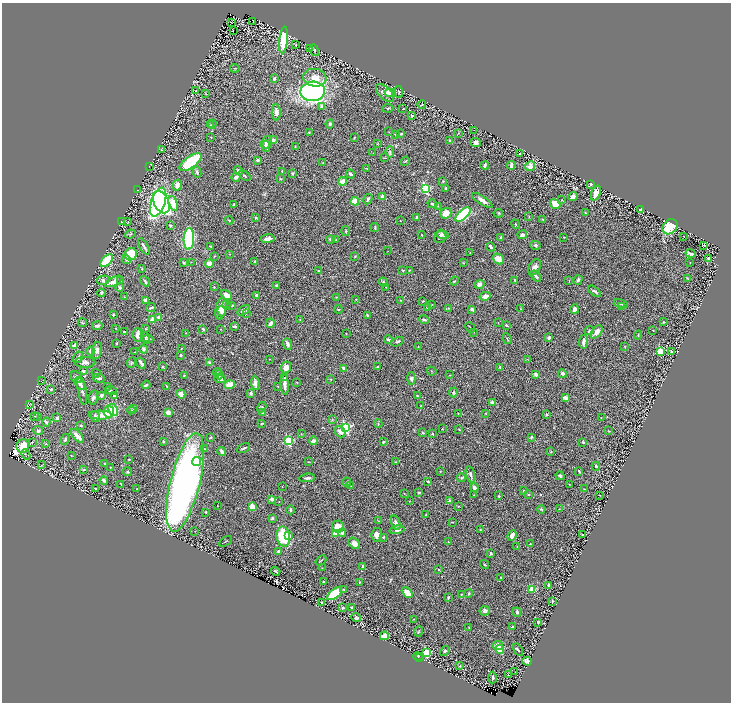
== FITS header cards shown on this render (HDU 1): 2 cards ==
NAXIS1  =                 1457
NAXIS2  =                 1400

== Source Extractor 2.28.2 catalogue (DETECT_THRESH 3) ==
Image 1457 x 1400 px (HDU 1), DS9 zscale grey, zoomed out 1/2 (1 PNG px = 2 x 2 image px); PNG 733 x 704 px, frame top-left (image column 1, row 1399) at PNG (2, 3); each listed source drawn as its Kron ellipse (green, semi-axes under 4 px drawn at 4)
Background 1.02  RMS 0.029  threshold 0.0862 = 3 sigma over >= 5 px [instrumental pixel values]
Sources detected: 458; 17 cannot appear on this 1/2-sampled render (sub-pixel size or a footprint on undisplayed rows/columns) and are neither listed nor drawn; the other 441 listed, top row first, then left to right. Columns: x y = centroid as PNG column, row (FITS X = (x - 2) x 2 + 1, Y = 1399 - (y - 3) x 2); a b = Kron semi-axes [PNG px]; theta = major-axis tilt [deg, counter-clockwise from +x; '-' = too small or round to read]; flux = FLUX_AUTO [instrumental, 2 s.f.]
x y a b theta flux
253 21 2 1 - 1.9
231 22 2 2 - 2.7
233 30 3 1 - 57
283 40 13 4 84 240
296 44 3 2 - 3.5
309 48 2 1 - 1.4
314 50 6 3 -70 8.6
235 68 4 2 - 3.5
315 78 11 9 -7 60
274 79 3 2 - 8.6
196 91 4 3 - 12
313 91 12 10 4 1300
399 92 6 3 -85 7.4
385 93 11 6 -44 30
390 93 5 3 - 40
206 94 3 2 - 2.7
422 105 4 1 - 2.9
322 106 2 2 - 55
388 108 5 3 - 7.1
403 109 3 2 - 2.4
276 112 8 4 -88 22
412 116 4 3 - 6.8
212 124 4 4 - 9.1
330 124 4 4 - 7.9
210 125 3 3 - 4.3
474 130 2 1 - 1.6
389 132 3 2 - 2.1
309 133 3 2 - 3.1
459 133 2 2 - 2.3
395 134 3 3 - 4.6
401 134 4 3 - 6.3
211 137 2 2 - 2
354 137 3 2 - 4.4
273 140 2 2 - 64
449 140 2 2 - 7
267 143 6 5 - 23
378 143 3 2 - 2.5
476 143 5 4 - 22
266 146 5 3 - 10
295 147 3 2 - 3.1
161 150 3 2 - 2.1
390 152 6 3 -83 9.7
373 153 3 2 - 1.8
520 154 2 2 - 4.5
384 158 3 2 - 2.3
258 160 2 2 - 41
405 161 5 2 - 4.9
190 162 13 5 35 310
323 163 2 2 - 2.1
485 165 4 2 - 9.4
511 165 4 3 - 15
149 166 2 1 - 1.3
530 166 5 4 - 31
366 168 4 2 - 2.3
238 171 4 3 - 14
282 171 2 2 - 2.8
197 172 6 4 -79 9.5
292 173 2 2 - 10
350 174 4 3 - 12
244 176 6 2 -39 6.3
236 177 4 3 - 19
281 179 4 2 - 2.3
342 181 4 3 - 51
443 181 3 3 - 4.4
591 184 3 3 - 6.4
177 185 5 3 - 31
425 188 4 3 - 510
446 188 4 3 - 4.7
138 190 2 1 - 1.4
596 193 8 4 67 60
382 197 3 3 - 42
573 197 5 3 - 22
368 199 5 3 - 13
482 200 12 4 -34 29
561 200 3 2 - 3.1
355 201 4 4 - 100
158 202 15 7 71 1000
161 202 12 7 -64 1100
173 203 8 4 -70 62
234 204 3 1 - 3.5
432 204 5 3 - 7.5
555 204 5 4 - 73
438 206 3 2 - 3.1
641 210 3 3 - 31
446 213 5 5 - 66
498 213 4 2 - 4.4
585 213 4 3 - 4.7
463 215 9 4 41 420
416 217 4 2 - 9.2
529 217 3 2 - 2.9
256 218 4 3 - 4.2
543 219 3 2 - 4.4
229 220 4 2 - 5.9
128 221 3 1 - 1.7
400 221 2 1 - 2
121 222 4 3 - 6.3
516 224 5 2 - 5.4
170 225 4 2 - 5.3
375 227 4 2 - 7.2
670 227 8 6 46 170
346 231 5 2 - 4.6
130 234 5 3 - 7.7
442 234 6 4 -20 22
422 235 2 2 - 4.4
522 235 5 4 - 22
683 236 2 1 - 2
440 237 6 5 - 17
501 237 3 2 - 7.4
564 237 2 2 - 3.5
189 239 11 5 88 600
268 239 7 3 8 32
331 239 3 2 - 26
336 240 2 2 - 2.2
535 245 5 4 - 11
703 245 3 1 - 3.4
144 246 9 2 -60 13
211 247 3 2 - 6.8
491 247 4 2 - 11
388 251 2 1 - 1.7
470 253 2 2 - 2.6
131 254 6 6 - 200
229 254 2 1 - 1.6
691 254 5 2 - 13
215 256 3 2 - 2.5
355 256 3 2 - 3.4
708 258 2 2 - 49
126 259 4 3 - 9.1
498 259 6 5 - 45
107 261 8 4 45 180
191 262 2 2 - 1.7
255 262 2 2 - 2.7
690 262 2 1 - 1.6
184 263 4 2 - 6.1
209 263 4 4 - 31
464 263 3 3 - 2.7
535 267 9 5 62 22
142 269 3 3 - 4
318 270 2 2 - 5.1
403 270 4 3 - 5.4
409 270 3 2 - 3
536 276 6 3 -52 18
687 278 3 1 - 2.7
103 280 7 4 11 13
121 280 3 2 - 3.7
515 280 3 3 - 4.7
569 280 3 2 - 2.9
578 280 5 3 - 11
114 281 9 4 27 30
145 281 6 2 -50 9.9
454 281 4 2 - 4.5
383 282 5 3 - 6.7
479 284 5 4 - 21
276 285 3 2 - 5
214 287 3 2 - 2.3
386 287 3 2 - 2.5
120 288 4 3 - 11
595 291 7 3 -37 12
101 293 4 3 - 5.1
226 295 6 4 -35 33
257 295 3 3 - 17
485 296 6 4 13 27
124 297 3 2 - 3
336 297 3 2 - 2.6
356 299 3 2 - 3.3
145 300 2 2 - 66
400 300 2 2 - 2.2
423 301 4 2 - 4
621 304 7 2 -16 8
227 305 3 3 - 4
432 305 3 2 - 1.9
232 306 3 2 - 5.1
622 306 2 2 - 3.1
427 307 3 3 - 17
151 308 5 2 - 6.7
448 308 4 3 - 4.2
221 309 11 5 79 51
338 309 4 2 - 3.5
472 309 3 3 - 11
521 309 3 2 - 2.4
574 309 5 4 - 21
244 310 7 3 33 22
222 311 5 4 - 19
246 314 3 2 - 3.4
113 315 2 2 - 7.8
367 315 4 2 - 4
159 317 2 2 - 35
153 320 2 2 - 92
300 320 2 2 - 2.2
424 320 5 2 - 7.1
498 322 2 2 - 2
663 322 3 2 - 3.6
82 323 4 2 - 3.2
270 323 4 3 - 20
506 325 4 3 - 5.5
97 326 5 3 - 12
234 326 3 2 - 10
470 327 5 1 - 3
116 328 2 2 - 2.2
145 329 3 2 - 3.4
203 329 4 3 - 8.6
220 329 2 2 - 2.1
653 330 2 2 - 4.3
589 331 5 3 - 8.9
124 332 3 2 - 14
474 332 2 1 - 1.5
597 332 7 4 52 36
186 333 2 2 - 2
346 333 2 1 - 2.6
138 335 7 5 -86 35
638 335 4 3 - 4.1
145 337 5 3 - 6.1
549 338 4 3 - 10
148 339 6 2 1 4.6
388 339 4 2 - 9.8
507 339 5 2 - 4
397 342 6 2 25 7.6
584 342 7 3 85 24
117 343 3 2 - 3.9
288 344 6 3 -68 15
74 346 3 3 - 32
625 346 4 2 - 4.1
418 347 2 2 - 1.9
181 348 3 2 - 3.9
144 349 4 4 - 13
91 351 4 3 - 21
97 351 8 5 82 18
660 351 3 3 - 230
671 351 4 2 - 7.2
135 352 3 2 - 1.8
181 355 3 2 - 8.5
78 357 6 4 59 12
269 359 2 1 - 1.4
527 359 3 2 - 2.8
85 362 10 5 -1 18
209 362 2 2 - 5.2
132 363 6 3 66 5.2
141 363 6 3 -57 18
163 367 3 3 - 3.7
286 367 6 5 - 41
377 367 3 2 - 4.1
500 367 3 2 - 7.7
344 368 4 3 - 16
83 371 2 2 - 13
432 371 5 1 - 2.5
217 372 4 2 - 3.1
96 373 4 3 - 11
562 373 4 4 - 12
536 374 4 3 - 23
184 375 2 2 - 3.9
219 375 4 2 - 5.7
450 375 3 1 - 2
76 377 6 5 - 20
99 378 6 3 -13 15
284 378 3 3 - 4.2
220 379 6 3 -22 13
331 379 2 2 - 4.4
411 379 6 3 -88 12
41 381 3 1 - 1.6
297 382 3 2 - 2.5
80 383 7 4 -61 15
255 383 7 4 -83 21
146 385 4 3 - 7.9
229 385 5 4 - 64
285 385 10 3 -88 27
107 386 3 2 - 3.2
167 386 3 2 - 3.6
278 387 3 2 - 2.7
51 389 3 3 - 6.1
82 390 14 3 -80 15
111 391 6 2 -16 7.1
453 392 5 3 - 5.6
251 393 4 4 - 9.3
181 394 5 4 - 25
102 395 3 3 - 11
114 396 3 2 - 8.3
417 396 3 2 - 3.9
93 397 7 4 77 13
565 398 4 3 - 35
493 402 4 3 - 16
30 404 3 2 - 2.3
421 406 3 2 - 3.1
262 407 5 3 - 7.4
134 408 4 2 - 3.6
113 410 7 4 -61 110
131 410 4 3 - 5.2
109 412 6 5 - 150
262 412 3 3 - 6.9
168 413 3 3 - 34
458 413 2 2 - 2.5
486 413 3 2 - 3.3
546 414 3 3 - 5.5
100 415 12 4 -2 48
35 416 3 2 - 4.2
95 416 5 3 - 17
37 417 3 3 - 3.7
601 417 2 2 - 1.7
57 418 2 2 - 42
332 419 3 2 - 3.5
46 422 4 3 - 7.3
262 423 3 2 - 3.1
378 424 4 2 - 4.4
81 425 2 2 - 6.2
345 428 4 3 - 680
442 429 2 2 - 3.5
459 429 3 2 - 3.2
38 431 5 4 - 9
609 431 3 2 - 2.6
340 432 6 5 - 27
423 433 3 3 - 4.6
301 434 3 2 - 2.7
432 434 3 3 - 6.6
77 436 8 3 -48 44
211 437 3 3 - 5.3
531 437 4 3 - 4.9
65 439 5 3 - 8.8
288 441 3 3 - 420
313 441 4 3 - 19
32 442 4 3 - 7.2
163 442 3 3 - 5.5
383 442 3 2 - 5.8
583 442 2 2 - 12
46 444 3 2 - 2.2
23 446 7 6 - 110
244 448 7 2 26 8.9
205 449 3 2 - 5.8
222 451 4 3 - 17
551 452 4 2 - 3.1
26 455 6 3 -61 7
71 456 2 2 - 3.4
129 459 2 1 - 3.8
197 461 4 4 - 53
308 462 2 2 - 1.7
395 462 4 2 - 3.1
105 464 3 3 - 3.3
41 465 2 2 - 1.8
596 466 4 3 - 6.8
110 468 2 2 - 3.1
84 470 3 2 - 3.5
440 471 3 2 - 2.6
579 471 4 2 - 5.7
127 472 5 3 - 6.7
471 475 9 4 -73 14
560 476 4 3 - 8.4
461 477 4 3 - 6.4
307 478 8 3 8 12
104 480 4 3 - 9.7
185 482 51 14 76 3100
347 482 4 2 - 6.8
428 482 2 2 - 5.1
121 484 3 2 - 2.7
570 484 3 2 - 2.5
351 486 2 2 - 2.2
282 487 2 2 - 1.9
474 488 5 3 - 17
96 489 2 2 - 5.2
137 489 4 2 - 3.5
584 489 2 2 - 2.8
524 491 3 2 - 5.6
418 492 3 3 - 4.8
404 493 2 1 - 1.4
474 495 3 2 - 2.7
529 495 3 2 - 3.1
600 495 2 1 - 1.8
499 496 3 3 - 5.2
272 499 4 3 - 15
279 501 2 2 - 1.6
409 501 3 2 - 1.7
450 501 4 3 - 19
217 506 2 1 - 1.6
458 506 3 2 - 2
252 507 4 3 - 69
541 509 4 3 - 5.7
559 509 3 2 - 1.7
291 510 4 2 - 8.7
206 512 3 2 - 4.6
426 514 3 2 - 2.5
272 518 4 3 - 7.7
379 521 3 2 - 2.7
453 522 3 2 - 2.7
396 523 8 4 -72 15
338 527 6 6 - 59
397 530 7 3 12 18
480 530 2 2 - 3.2
195 531 2 1 - 1.9
342 533 4 3 - 14
335 534 4 3 - 76
377 535 7 5 82 35
583 535 2 2 - 5.7
283 536 10 7 -80 230
289 536 4 3 - 21
512 536 6 3 66 28
383 537 3 3 - 5.4
225 541 7 1 30 3.9
448 542 2 2 - 3.6
354 543 6 4 -42 27
530 544 2 2 - 3.9
517 546 3 2 - 2.6
279 551 3 3 - 16
491 553 3 3 - 9.3
321 560 6 2 38 3.6
485 565 5 2 - 5.9
363 566 4 3 - 7.1
322 568 2 2 - 1.8
439 569 3 2 - 2.8
276 571 5 2 - 7.3
501 577 3 2 - 4
324 582 3 2 - 3.5
359 582 3 2 - 3
549 585 3 3 - 7.9
344 589 3 2 - 4.9
532 589 4 4 - 39
407 592 6 4 -42 61
335 594 9 4 38 200
461 594 3 2 - 4.5
468 594 4 2 - 4.1
448 597 4 3 - 5.4
552 601 3 2 - 3.7
322 603 2 2 - 3.6
352 607 3 3 - 5
343 608 3 3 - 7.6
485 611 5 5 - 15
517 612 4 3 - 9.1
356 618 5 4 - 11
414 619 2 2 - 2.3
538 622 2 2 - 4.6
469 627 3 2 - 2.4
513 627 3 2 - 5.3
418 631 5 2 - 4.1
384 636 4 3 - 45
498 645 5 4 - 24
500 649 5 3 - 140
518 650 7 3 -59 9.3
445 651 5 3 - 9
426 653 3 3 - 280
418 657 5 3 - 5.1
420 658 3 2 - 2.3
527 661 5 3 - 20
459 666 4 3 - 5.4
515 672 2 1 - 1.4
508 675 3 2 - 2.4
492 678 6 2 87 7.8
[17 sub-pixel or undisplayed-footprint detections neither listed nor drawn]